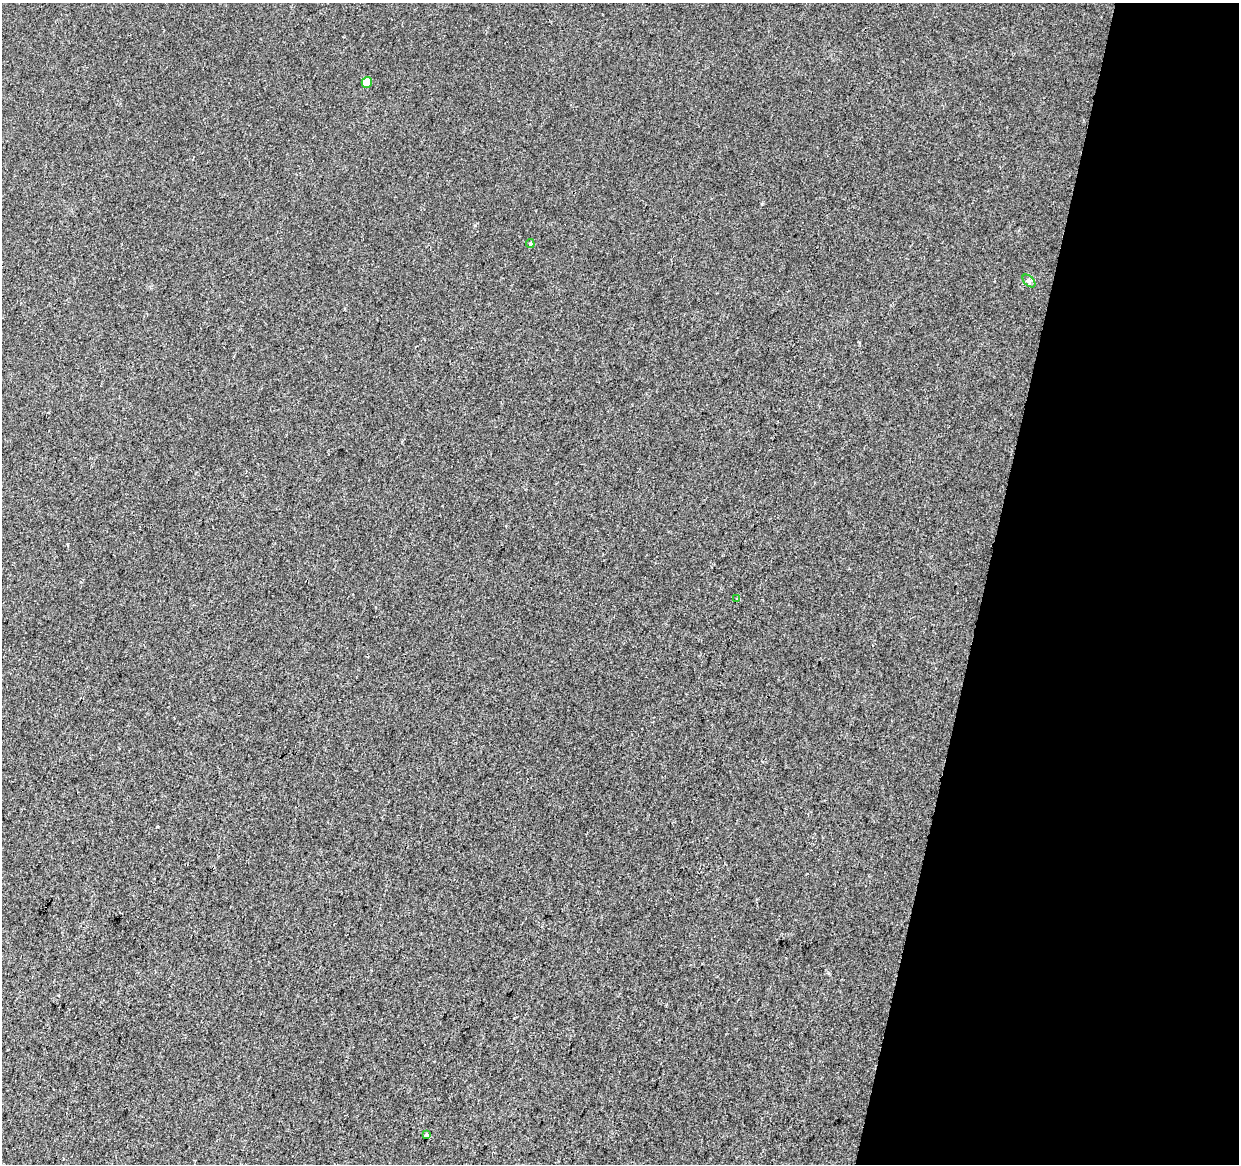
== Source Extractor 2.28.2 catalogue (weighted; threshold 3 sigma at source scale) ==
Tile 8 of 4 x 4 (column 4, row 2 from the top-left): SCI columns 3725-4961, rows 2610-3771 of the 4961 x 5162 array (HDU 1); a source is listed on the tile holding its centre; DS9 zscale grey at full resolution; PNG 1241 x 1166 px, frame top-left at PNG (2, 3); each listed source drawn as its Kron ellipse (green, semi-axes under 4 px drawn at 4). Shown black and unused: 21% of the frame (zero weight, under 2 of 3 exposures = <1% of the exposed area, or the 3 px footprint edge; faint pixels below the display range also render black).
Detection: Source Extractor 2.28.2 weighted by HDU 2 'WHT'; one run over the whole footprint, this tile lists its part. Background 0.0101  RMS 0.0057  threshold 0.0259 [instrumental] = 3 sigma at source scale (4.5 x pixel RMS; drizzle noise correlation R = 1.50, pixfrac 1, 0.0396/0.0396 arcsec/px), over >= 5 px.
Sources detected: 5; all 5 listed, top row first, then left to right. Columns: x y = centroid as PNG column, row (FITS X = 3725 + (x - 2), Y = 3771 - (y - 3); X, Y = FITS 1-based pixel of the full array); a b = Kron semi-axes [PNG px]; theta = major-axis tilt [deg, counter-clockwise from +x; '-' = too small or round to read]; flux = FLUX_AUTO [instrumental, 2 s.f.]
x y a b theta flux
367 82 6 5 - 4.8
530 244 4 4 - 0.66
1029 281 7 4 -45 1.2
737 599 4 2 - 2
426 1135 3 3 - 2.4